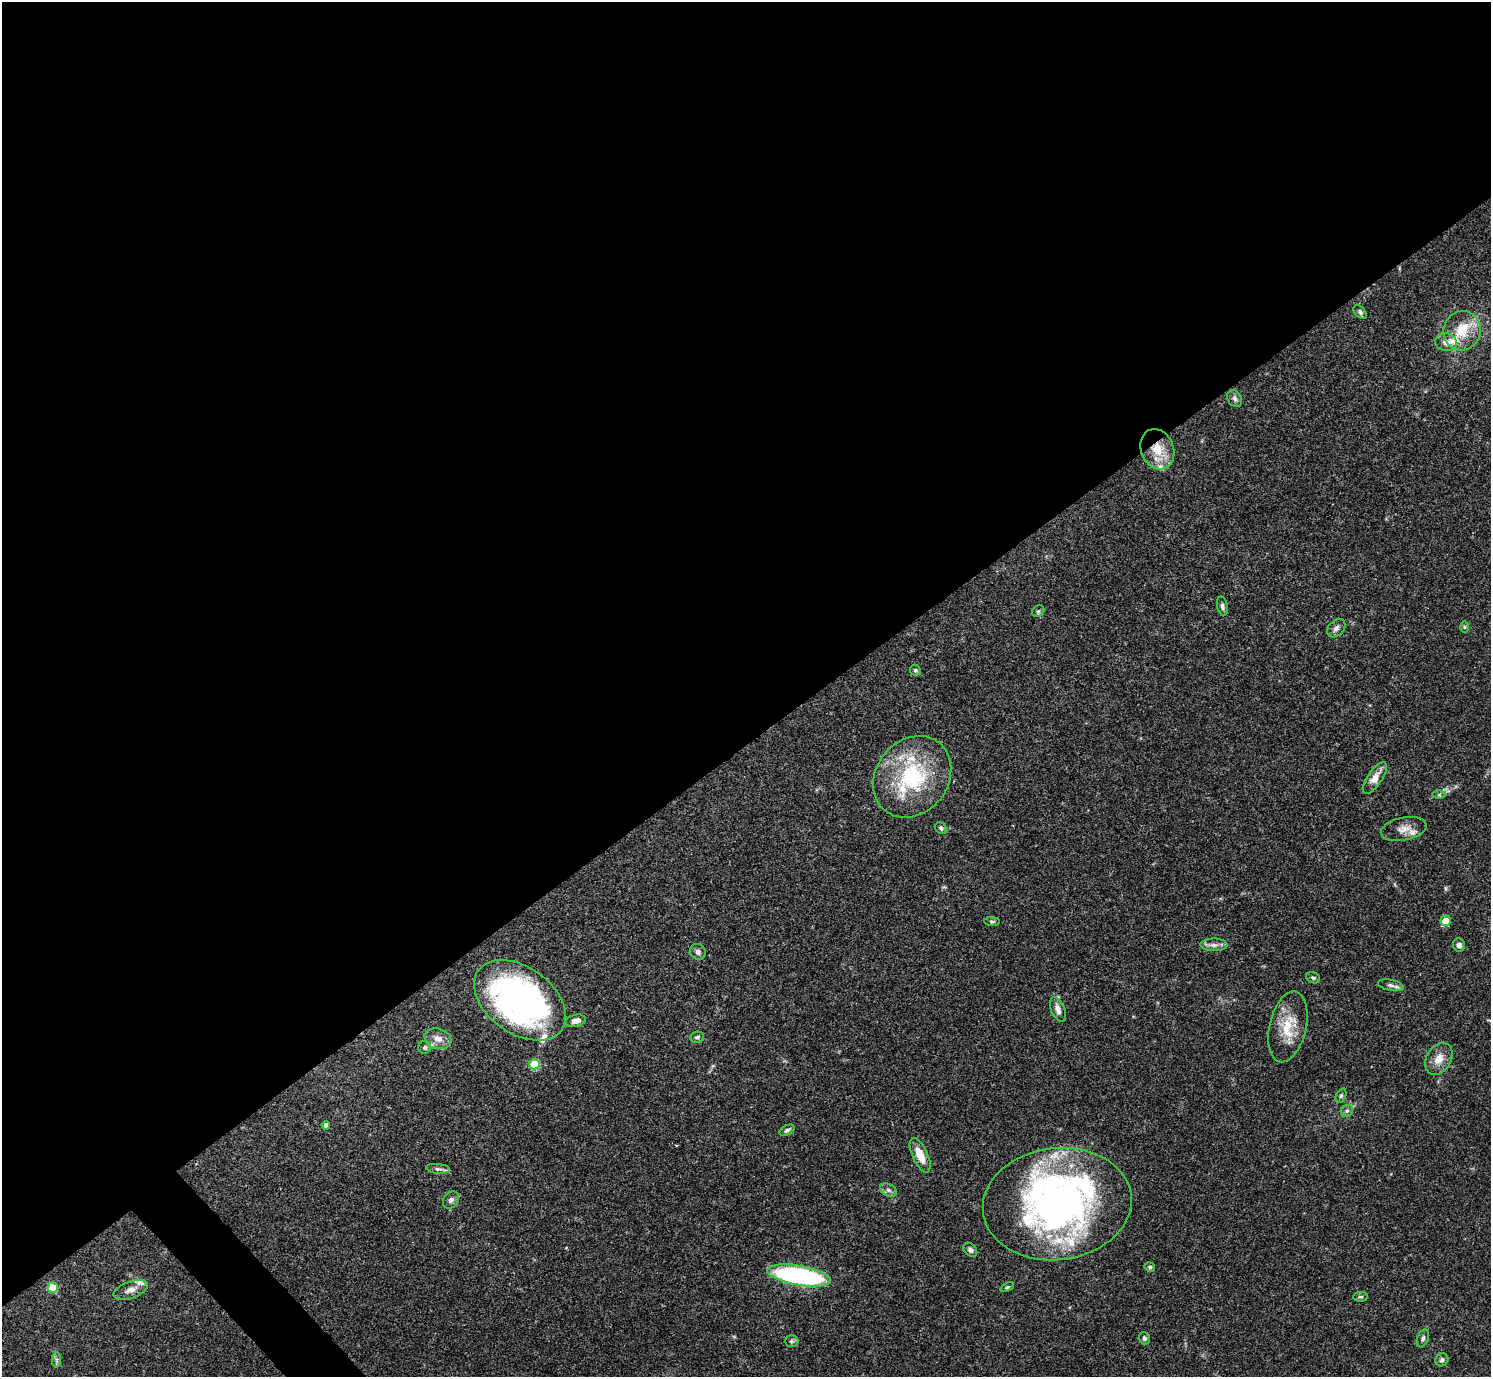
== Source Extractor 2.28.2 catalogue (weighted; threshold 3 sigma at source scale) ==
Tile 2 of 4 x 4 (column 2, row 1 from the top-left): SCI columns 1491-2979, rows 4285-5659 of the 5961 x 5958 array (HDU 1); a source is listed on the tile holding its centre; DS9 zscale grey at full resolution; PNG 1493 x 1379 px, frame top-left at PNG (2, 2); each listed source drawn as its Kron ellipse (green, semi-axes under 4 px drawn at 4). Shown black and unused: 55% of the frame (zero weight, under 3 of 4 exposures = <1% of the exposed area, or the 3 px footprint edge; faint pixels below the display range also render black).
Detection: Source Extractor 2.28.2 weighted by HDU 2 'WHT'; one run over the whole footprint, this tile lists its part. Background 0.0408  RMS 0.0026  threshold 0.0118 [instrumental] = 3 sigma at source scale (4.5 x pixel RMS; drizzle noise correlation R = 1.50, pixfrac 1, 0.05/0.05 arcsec/px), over >= 5 px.
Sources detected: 64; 12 inside a brighter listed object's ellipse — not listed separately; the other 52 listed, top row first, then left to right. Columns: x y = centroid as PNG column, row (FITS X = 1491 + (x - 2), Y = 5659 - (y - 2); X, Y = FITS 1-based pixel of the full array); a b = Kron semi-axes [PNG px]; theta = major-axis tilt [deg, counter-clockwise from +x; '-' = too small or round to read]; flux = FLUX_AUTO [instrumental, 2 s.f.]
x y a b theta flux
1360 312 8 5 -47 0.64
1462 331 20 18 69 7.2
1446 342 11 9 -8 1.8
1235 399 9 6 -58 0.88
1157 449 21 16 -67 6.7
1222 606 10 5 -77 0.73
1038 611 6 5 - 0.49
1464 627 6 4 -90 0.32
1336 628 10 7 47 1.1
915 670 5 5 - 0.48
912 777 43 36 51 26
1375 778 18 7 56 2.9
1439 795 6 4 0 0.37
941 828 6 5 - 0.57
1404 829 23 11 11 2.9
1446 921 5 5 - 4.9
992 922 8 4 -3 0.44
1214 945 13 6 -1 1.3
1459 945 7 6 - 1
698 952 8 7 - 0.95
1313 978 7 5 -24 0.57
1391 985 13 5 -11 0.93
520 1000 51 33 -36 94
1058 1009 13 7 -66 1.5
576 1021 10 6 12 1.5
1288 1027 36 18 77 7.9
697 1037 7 5 8 0.63
438 1039 14 10 -18 2.1
425 1047 6 6 - 0.53
1439 1059 17 12 59 3.2
534 1064 5 5 - 12
1341 1096 7 5 63 0.48
1347 1111 6 5 - 0.54
326 1125 4 4 - 1.1
787 1130 8 4 28 0.55
920 1155 19 7 -65 3.7
438 1169 12 5 -5 0.86
888 1190 9 5 -27 0.8
451 1200 9 7 51 0.91
1057 1204 75 56 7 110
970 1250 8 5 -46 0.85
1150 1267 5 4 - 0.48
799 1276 32 10 -10 54
1007 1287 7 4 25 0.38
53 1288 5 5 - 9.3
130 1290 18 8 20 2.1
1360 1297 7 4 5 0.44
1144 1338 6 5 - 0.54
1423 1338 9 5 70 0.71
791 1341 7 6 - 0.56
57 1360 7 5 89 0.56
1442 1360 7 6 - 0.76
Overlapping masked pixels (flux is a lower limit): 2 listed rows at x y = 1157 449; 1375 778